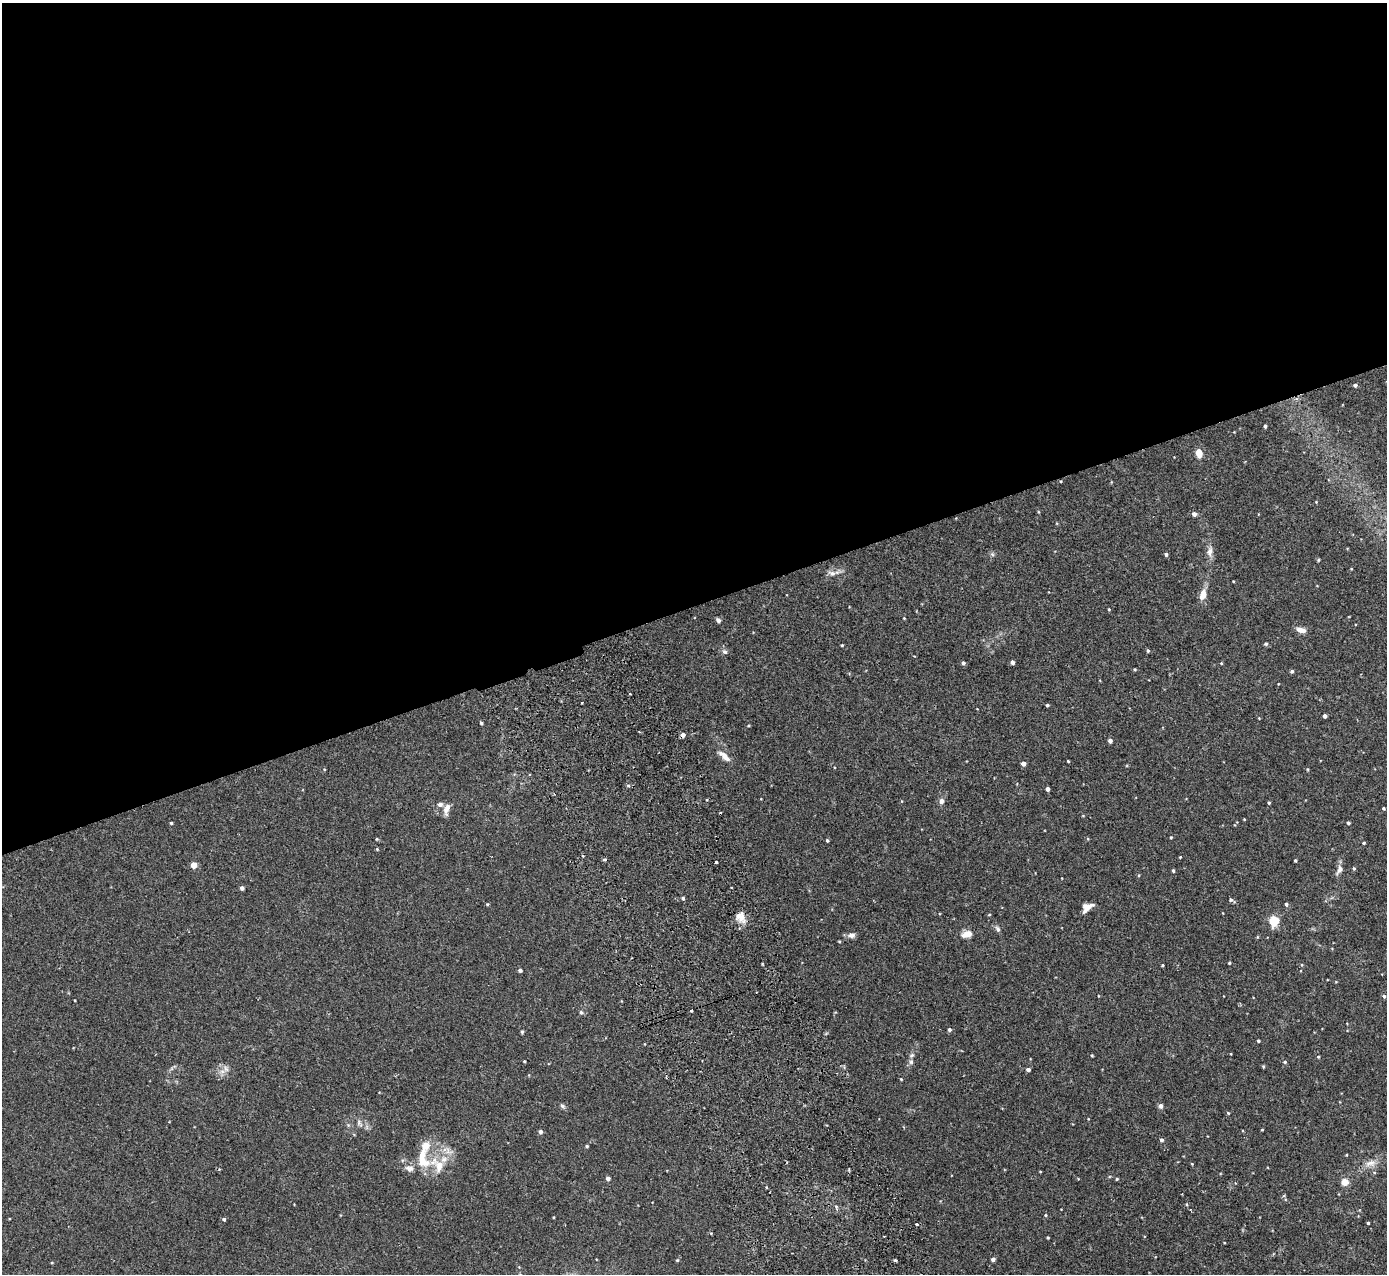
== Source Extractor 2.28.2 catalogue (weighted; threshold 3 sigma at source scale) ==
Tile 2 of 4 x 4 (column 2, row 1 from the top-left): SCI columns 1440-2824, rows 3998-5269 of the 5648 x 5578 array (HDU 1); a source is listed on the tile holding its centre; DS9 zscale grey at full resolution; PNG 1389 x 1276 px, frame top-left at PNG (2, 3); no overlay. Shown black and unused: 48% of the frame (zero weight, under 2 of 3 exposures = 3% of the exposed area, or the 3 px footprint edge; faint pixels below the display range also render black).
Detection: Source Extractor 2.28.2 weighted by HDU 2 'WHT'; one run over the whole footprint, this tile lists its part. Background 0.0538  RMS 0.0051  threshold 0.0229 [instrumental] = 3 sigma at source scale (4.5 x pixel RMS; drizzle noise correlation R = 1.50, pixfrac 1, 0.05/0.05 arcsec/px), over >= 5 px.
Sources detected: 124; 2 cosmic-ray / hot-pixel residue — not listed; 4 inside a brighter listed object's ellipse — not listed separately; the other 118 listed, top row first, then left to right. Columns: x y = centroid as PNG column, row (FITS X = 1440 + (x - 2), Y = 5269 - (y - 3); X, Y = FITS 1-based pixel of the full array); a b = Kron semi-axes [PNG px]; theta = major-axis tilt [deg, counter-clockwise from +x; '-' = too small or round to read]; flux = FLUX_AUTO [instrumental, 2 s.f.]
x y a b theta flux
1355 385 4 3 - 1.2
1265 426 4 3 - 1.1
1199 453 8 5 -81 6
1316 502 4 3 - 0.33
1194 514 4 4 - 2.2
1210 552 15 8 89 3.1
992 554 6 5 - 0.88
1166 554 4 3 - 1.2
1318 560 4 4 - 0.5
1351 569 4 3 - 0.34
832 573 12 7 -20 2.5
1233 581 3 2 - 0.35
1203 595 14 7 75 5.1
1109 609 3 3 - 0.46
904 618 3 3 - 0.36
718 620 6 5 - 1.2
1301 630 10 5 -13 3.8
1266 644 4 4 - 0.88
842 645 3 3 - 0.52
1148 651 4 3 - 0.7
725 652 8 6 -42 1.4
1012 662 4 4 - 1.7
963 663 4 3 - 1.4
1221 663 3 3 - 0.44
1135 669 3 3 - 0.51
1292 671 4 4 - 0.85
1047 705 3 3 - 0.74
1325 716 4 4 - 1.9
1259 718 3 3 - 0.3
481 723 4 3 - 0.83
683 735 4 4 - 2.5
1110 741 4 4 - 1.8
724 756 17 7 -42 4
1068 761 3 3 - 0.47
1023 763 4 4 - 2.9
1307 769 5 3 - 0.4
628 785 5 4 - 0.73
1048 789 4 4 - 2.3
942 801 7 6 - 1.9
1269 803 3 3 - 0.67
440 804 6 5 - 1.7
1384 808 3 3 - 0.64
446 809 16 7 77 2.9
1244 819 3 3 - 0.35
171 823 3 3 - 0.56
1348 823 3 3 - 0.88
1171 837 3 3 - 0.49
377 839 4 4 - 0.47
827 840 3 3 - 0.75
1364 843 3 3 - 0.59
377 849 4 4 - 0.46
1180 857 3 3 - 0.38
605 860 3 3 - 0.96
1295 860 3 3 - 0.68
716 862 3 3 - 1.5
194 865 4 4 - 8.1
1354 868 4 4 - 0.67
1173 870 4 3 - 0.71
1339 870 15 7 64 2.4
242 888 4 4 - 1.6
683 898 4 4 - 0.93
1231 900 5 5 - 0.92
487 904 4 3 - 0.51
1286 904 4 4 - 1.1
1087 907 11 6 34 4.4
989 915 4 3 - 0.44
741 918 17 10 -85 4.8
1274 921 5 5 - 35
998 929 9 6 -58 1.4
967 934 13 8 13 4.1
851 935 10 7 5 2.1
1257 937 5 3 - 0.47
839 942 4 3 - 0.48
1229 963 3 3 - 0.58
1163 965 4 3 - 0.44
1302 965 4 4 - 0.53
520 970 4 4 - 1.2
1384 996 4 4 - 0.83
691 1010 3 3 - 1.4
581 1012 6 5 - 1
949 1030 4 4 - 1.1
522 1032 4 4 - 0.77
1258 1041 3 3 - 0.64
912 1055 7 6 - 1.3
1092 1055 5 3 - 0.41
1318 1057 4 4 - 0.49
524 1061 3 3 - 0.45
1285 1062 5 4 - 0.61
1263 1066 4 3 - 0.53
226 1069 9 6 -72 2.1
1028 1070 4 3 - 1.6
901 1079 4 3 - 0.4
562 1106 8 5 -28 1.1
1161 1106 6 5 - 1.5
1228 1113 5 4 - 0.47
359 1123 12 4 -60 1.4
1262 1130 4 2 - 0.36
540 1132 4 4 - 1.8
1161 1140 4 4 - 1.2
587 1146 4 3 - 0.63
1370 1163 17 8 12 4.1
1192 1164 4 3 - 0.37
438 1165 42 18 -28 15
409 1168 12 9 -12 2.8
1040 1172 4 2 - 0.33
608 1178 4 4 - 2.1
1117 1179 4 3 - 0.5
1344 1182 5 4 - 8.6
836 1206 6 3 -20 0.65
1045 1215 4 4 - 0.54
554 1217 4 3 - 0.37
224 1219 4 4 - 0.98
1368 1223 3 3 - 0.53
916 1225 3 3 - 1.6
1048 1238 3 3 - 0.55
993 1259 4 4 - 1.9
677 1260 5 4 - 0.58
895 1260 4 3 - 0.67
Overlapping masked pixels (flux is a lower limit): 1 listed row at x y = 683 735